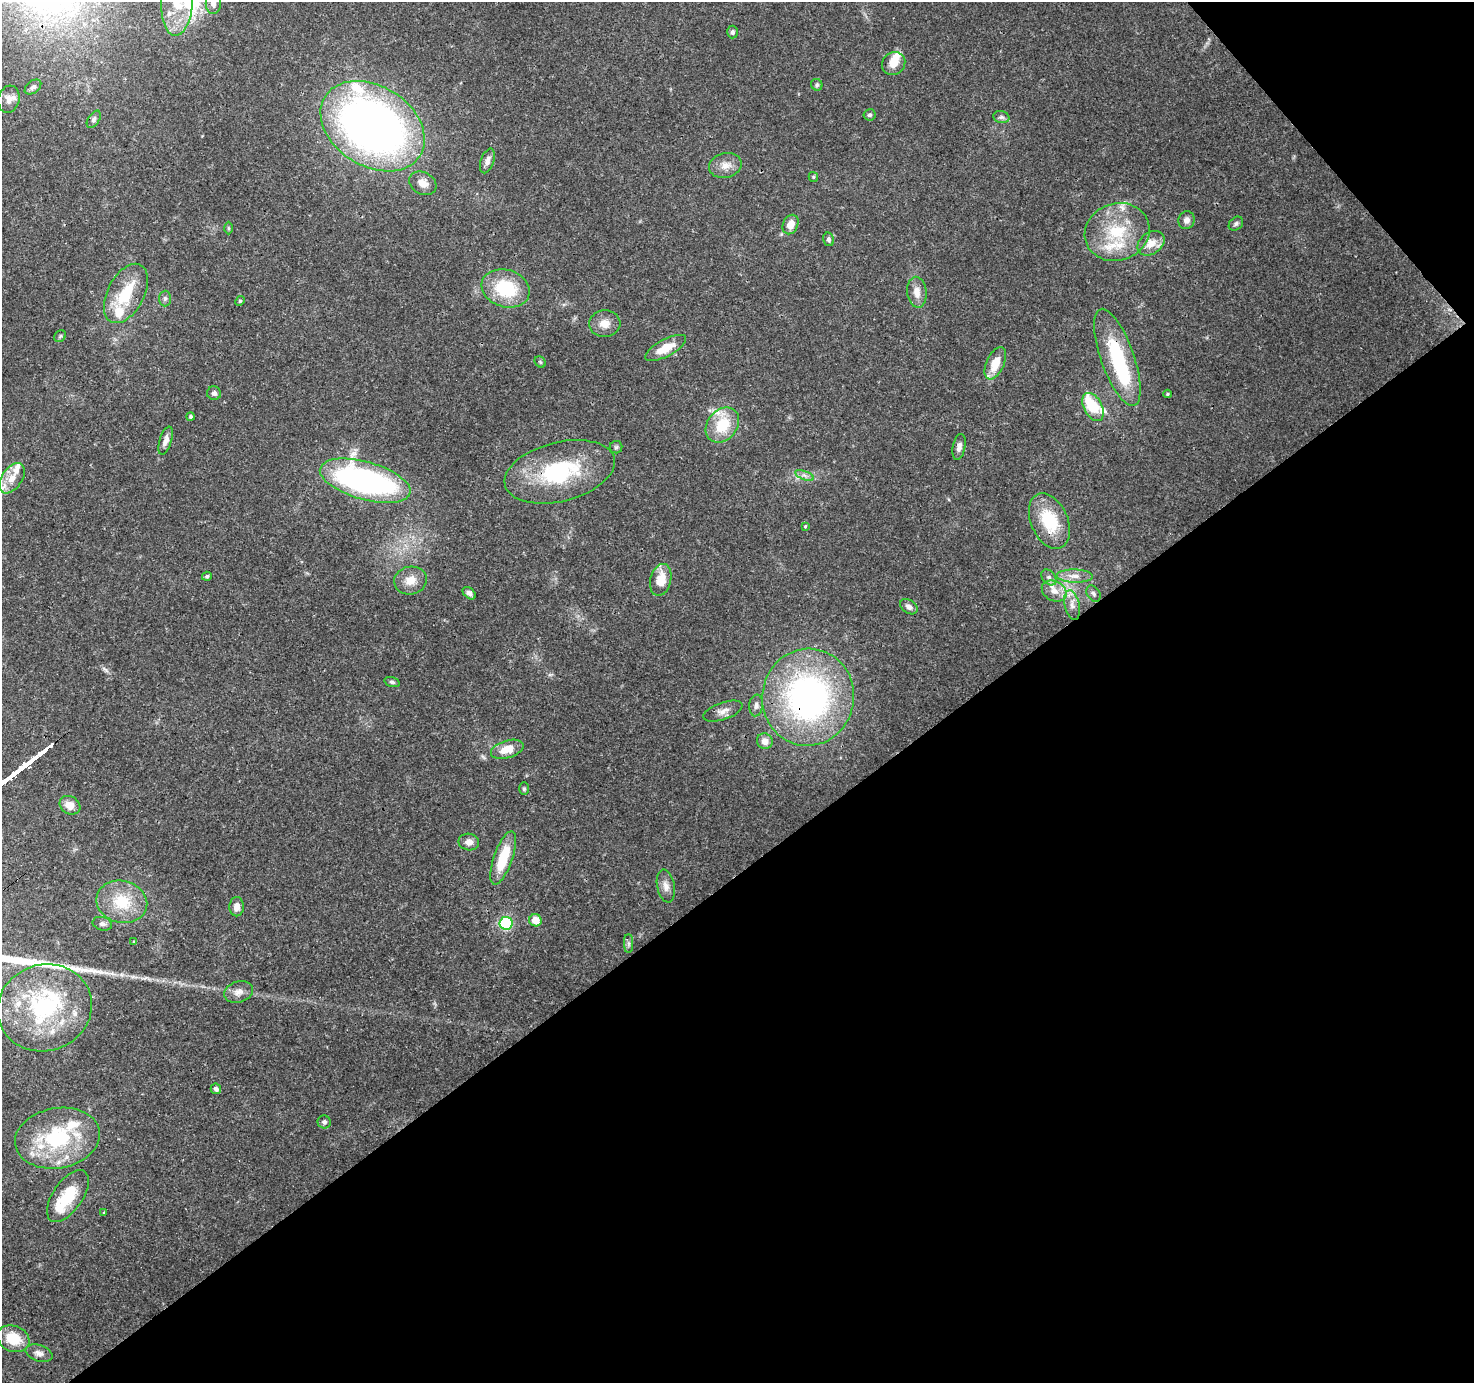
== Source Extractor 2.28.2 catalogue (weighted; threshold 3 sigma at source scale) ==
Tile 12 of 4 x 4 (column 4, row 3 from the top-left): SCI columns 4512-5983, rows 1593-2973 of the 6088 x 6013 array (HDU 1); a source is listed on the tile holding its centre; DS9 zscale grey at full resolution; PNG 1476 x 1385 px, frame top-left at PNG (2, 2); each listed source drawn as its Kron ellipse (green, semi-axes under 4 px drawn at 4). Shown black and unused: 39% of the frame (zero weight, under 3 of 4 exposures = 8% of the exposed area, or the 3 px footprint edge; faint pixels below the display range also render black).
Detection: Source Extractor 2.28.2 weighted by HDU 2 'WHT'; one run over the whole footprint, this tile lists its part. Background 0.0917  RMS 0.0036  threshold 0.0164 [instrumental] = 3 sigma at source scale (4.5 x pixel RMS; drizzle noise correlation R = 1.50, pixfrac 1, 0.0396/0.0396 arcsec/px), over >= 5 px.
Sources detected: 101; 4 inside a brighter object's white glare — neither listed nor drawn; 13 inside a brighter listed object's ellipse — not listed separately; the other 84 listed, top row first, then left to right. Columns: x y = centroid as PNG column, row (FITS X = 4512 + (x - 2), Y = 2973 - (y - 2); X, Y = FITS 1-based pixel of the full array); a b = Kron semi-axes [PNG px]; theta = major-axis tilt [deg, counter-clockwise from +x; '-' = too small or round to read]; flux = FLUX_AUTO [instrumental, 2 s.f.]
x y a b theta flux
177 2 34 15 87 13
213 3 10 7 90 2.2
733 32 6 5 - 0.92
894 63 12 11 - 4.4
817 85 6 5 - 0.77
33 87 9 6 38 1.1
9 99 14 10 74 2.9
870 115 6 5 - 0.81
1001 117 8 6 -14 1.1
94 119 9 5 57 1.1
373 126 56 40 -32 240
487 161 13 6 71 2.2
725 165 16 12 12 4.1
813 177 5 4 - 0.39
423 183 14 11 -29 3.4
1186 220 9 8 - 1.8
1236 224 8 6 40 0.89
790 225 10 7 64 4.5
228 228 6 4 -89 0.46
1117 232 33 28 19 21
829 239 7 5 -76 1
1151 243 15 10 36 5
506 288 25 18 -17 21
917 292 15 9 -84 3.5
126 293 32 18 62 17
165 299 8 6 88 1
240 301 5 4 - 0.44
605 324 15 13 4 4
60 336 6 5 - 0.62
666 348 23 8 28 7.7
1117 357 51 16 -71 32
540 362 6 5 - 0.58
995 363 17 9 65 7.4
214 393 7 6 - 1.3
1167 394 4 4 - 0.41
1093 407 15 9 -62 14
191 416 4 4 - 0.49
722 425 19 14 50 13
166 440 15 6 72 2.2
616 447 6 6 - 0.71
959 447 13 6 78 1.9
560 472 56 29 14 37
805 475 10 3 -21 1
12 478 17 10 55 4.7
365 481 47 19 -16 110
1049 521 29 18 -67 17
805 526 4 4 - 0.47
207 576 5 4 - 0.59
1075 576 18 6 -2 3.1
1049 577 9 6 -49 1.3
410 580 16 14 12 5.3
661 580 16 10 76 7.3
1054 591 13 9 -28 3.8
469 593 7 5 -41 1.4
1093 594 9 6 -57 1
1072 605 15 7 -78 2.7
909 607 9 6 -36 1.7
392 682 8 4 -15 0.79
808 697 49 46 81 120
756 705 11 7 84 1.4
723 711 20 8 19 2.7
765 741 8 7 - 3.2
507 749 17 8 17 6.7
524 789 6 5 - 0.64
70 805 11 8 -31 3.8
469 842 10 8 -11 2.3
503 858 28 9 71 13
666 886 16 9 -79 2.7
122 902 26 21 -14 14
237 907 9 7 87 2.6
535 920 6 6 - 4.8
506 923 6 6 - 25
102 924 10 6 -16 1.2
134 941 4 3 - 0.34
629 943 9 4 -90 0.99
238 992 14 10 18 2.9
45 1008 47 43 19 49
216 1089 5 5 - 0.99
324 1122 6 6 - 1.1
57 1138 43 30 10 37
68 1196 30 15 55 14
104 1212 2 2 - 0.29
13 1339 16 13 -21 10
39 1353 14 8 -18 2.1
Overlapping masked pixels (flux is a lower limit): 3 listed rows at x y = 1117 357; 560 472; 808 697
Isophote crosses this tile's border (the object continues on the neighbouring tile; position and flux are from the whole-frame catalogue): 2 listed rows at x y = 177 2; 213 3